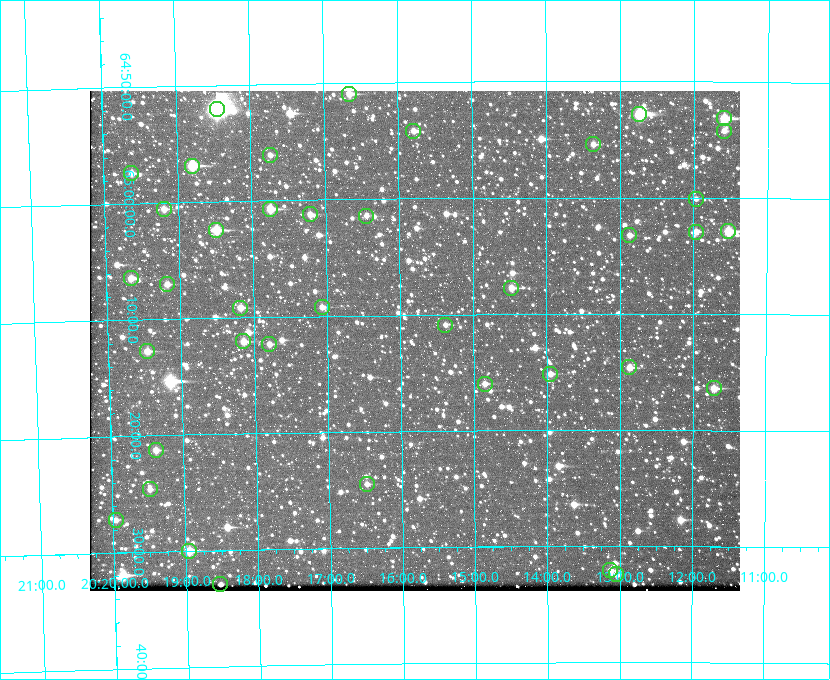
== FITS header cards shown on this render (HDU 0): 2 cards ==
NAXIS1  =                  650 / Width of table row in bytes
NAXIS2  =                  500 / Number of rows in table

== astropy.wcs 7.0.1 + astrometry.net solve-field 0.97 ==
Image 650 x 500 px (HDU 0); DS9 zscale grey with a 90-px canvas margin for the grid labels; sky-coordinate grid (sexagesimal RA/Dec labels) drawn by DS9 from the SOLVED WCS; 40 Tycho-2 reference stars matched to detected sources circled (green)
Header WCS: none
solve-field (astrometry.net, Tycho-2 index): SOLVED blind (the file carries no WCS)
Solved WCS: RA---TAN-SIP/DEC--TAN-SIP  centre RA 20:15:48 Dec +65:12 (303.95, +65.20 deg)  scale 5.16 arcsec/px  FOV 55.9' x 43.0'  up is -179 deg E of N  parity flipped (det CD > 0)
(file carries no celestial WCS; the grid is the blind solution)
Tycho-2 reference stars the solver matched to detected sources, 40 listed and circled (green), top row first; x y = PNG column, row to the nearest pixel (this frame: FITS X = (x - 90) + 1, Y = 500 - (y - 91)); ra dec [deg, ICRS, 3 dp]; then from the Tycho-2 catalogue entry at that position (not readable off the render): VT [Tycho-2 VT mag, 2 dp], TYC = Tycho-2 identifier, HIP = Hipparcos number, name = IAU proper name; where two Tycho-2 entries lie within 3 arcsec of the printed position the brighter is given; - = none
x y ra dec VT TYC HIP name
349 94 304.164 +64.849 10.65 4240-315-1 - -
217 109 304.612 +64.868 7.89 4241-1703-1 100101 -
639 114 303.184 +64.880 9.02 4240-488-1 - -
724 118 302.897 +64.886 9.40 4240-717-1 - -
413 131 303.948 +64.903 11.68 4240-549-1 - -
724 131 302.899 +64.904 11.91 4240-435-1 - -
593 144 303.341 +64.923 11.58 4240-148-1 - -
270 155 304.434 +64.934 11.97 4241-1827-1 - -
192 166 304.698 +64.948 10.27 4241-1684-1 - -
131 173 304.904 +64.956 11.57 4241-1578-1 - -
696 199 302.992 +65.001 11.85 4240-479-1 - -
164 209 304.798 +65.009 11.15 4241-1628-1 - -
270 209 304.437 +65.012 10.41 4241-1775-1 - -
310 214 304.302 +65.021 11.64 4241-1611-1 - -
366 216 304.112 +65.024 12.29 4240-364-1 - -
216 230 304.620 +65.041 10.25 4241-1573-1 - -
728 231 302.882 +65.048 10.25 4240-98-1 - -
696 232 302.992 +65.048 11.44 4240-88-1 - -
629 235 303.217 +65.054 11.98 4240-166-1 - -
131 278 304.916 +65.107 11.17 4241-1518-1 - -
167 284 304.793 +65.117 11.79 4241-1700-1 - -
511 288 303.620 +65.129 11.18 4240-34-1 - -
322 307 304.266 +65.154 11.64 4240-724-1 - -
240 308 304.544 +65.153 12.05 4241-1582-1 - -
445 325 303.846 +65.181 11.99 4240-1077-1 - -
243 341 304.537 +65.201 11.44 4241-1860-1 - -
269 344 304.448 +65.206 12.12 4241-1643-1 - -
147 351 304.866 +65.212 12.00 4241-1293-1 - -
629 367 303.217 +65.244 11.17 4240-236-1 - -
550 374 303.488 +65.252 12.13 4240-1343-1 - -
485 384 303.713 +65.266 11.45 4240-564-1 - -
714 388 302.928 +65.273 10.74 4240-760-1 - -
156 450 304.845 +65.354 11.82 4241-1491-1 - -
367 484 304.121 +65.408 11.90 4240-305-1 - -
150 489 304.869 +65.410 11.95 4241-1394-1 - -
116 520 304.989 +65.453 12.36 4241-1256-1 - -
189 551 304.739 +65.499 10.16 4241-1715-1 - -
610 570 303.282 +65.535 11.46 4240-242-1 - -
616 574 303.261 +65.540 11.57 4240-164-1 - -
220 584 304.633 +65.549 12.13 4241-1721-1 - -